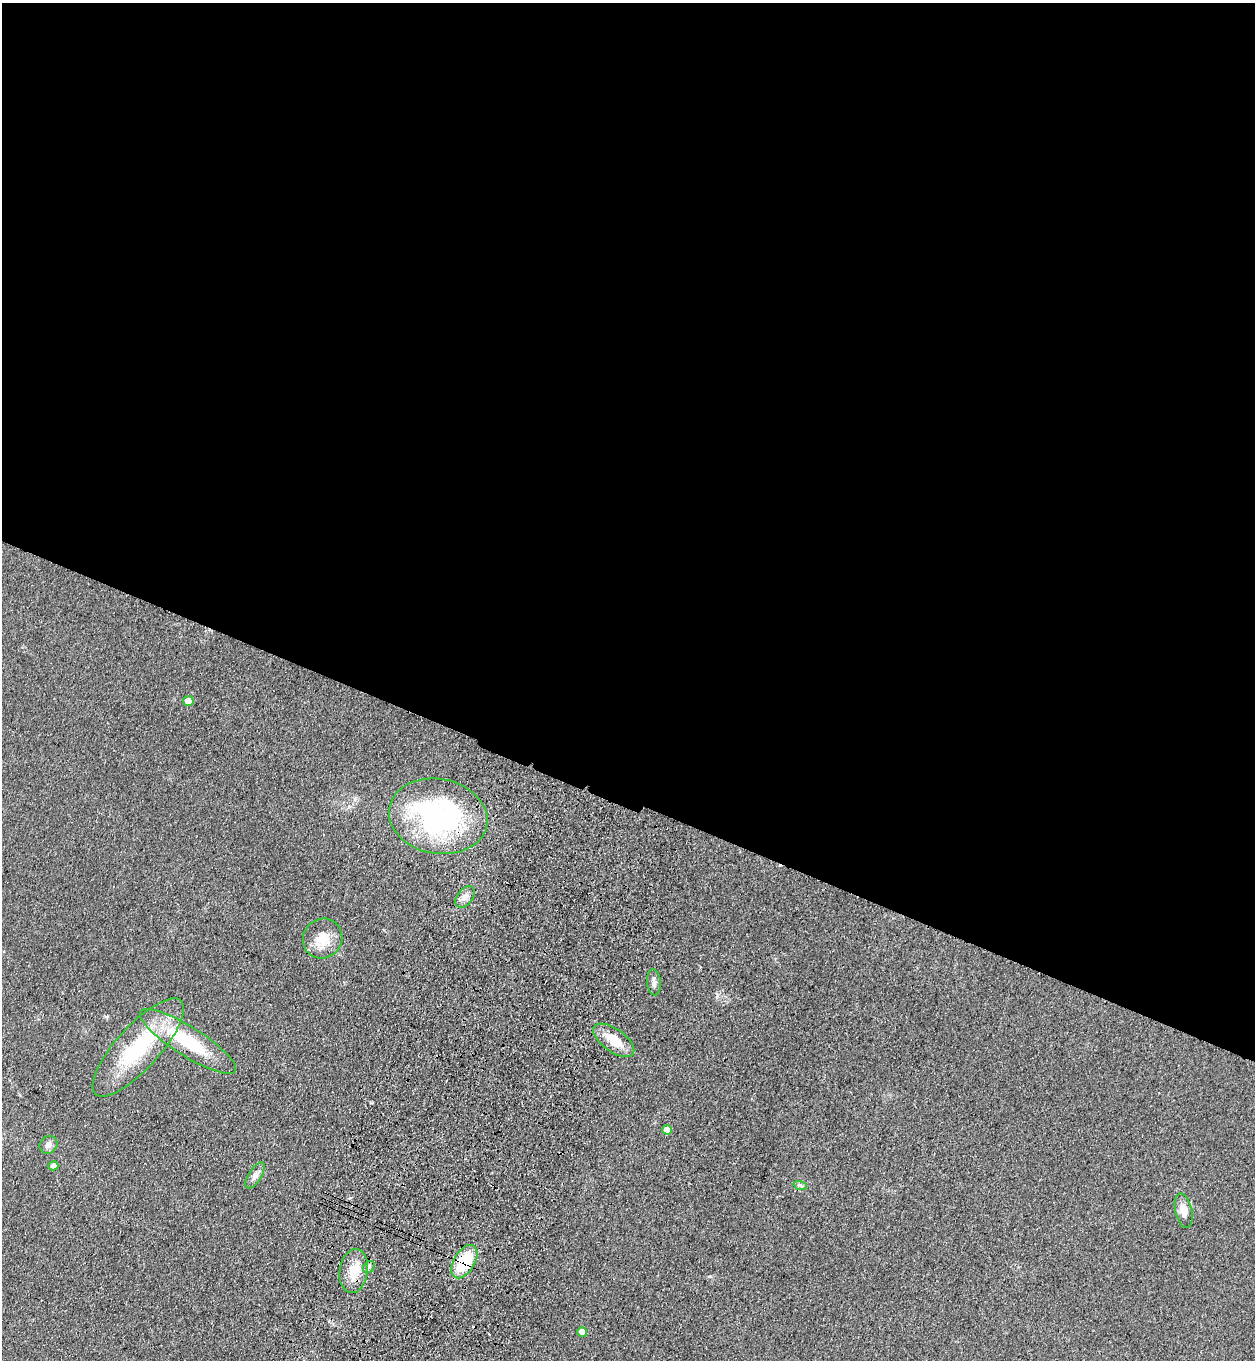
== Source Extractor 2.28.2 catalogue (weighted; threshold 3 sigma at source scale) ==
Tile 3 of 4 x 4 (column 3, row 1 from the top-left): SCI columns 2887-4139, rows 4126-5483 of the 5644 x 5536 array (HDU 1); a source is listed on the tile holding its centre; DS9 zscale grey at full resolution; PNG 1257 x 1362 px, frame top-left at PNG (2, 3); each listed source drawn as its Kron ellipse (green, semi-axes under 4 px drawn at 4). Shown black and unused: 59% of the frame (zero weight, under 3 of 4 exposures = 6% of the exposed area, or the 3 px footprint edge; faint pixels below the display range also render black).
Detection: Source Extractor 2.28.2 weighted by HDU 2 'WHT'; one run over the whole footprint, this tile lists its part. Background 0.0772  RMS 0.0071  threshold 0.0318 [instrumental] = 3 sigma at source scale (4.5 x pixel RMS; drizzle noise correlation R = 1.50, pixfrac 1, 0.05/0.05 arcsec/px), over >= 5 px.
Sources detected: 18; all 18 listed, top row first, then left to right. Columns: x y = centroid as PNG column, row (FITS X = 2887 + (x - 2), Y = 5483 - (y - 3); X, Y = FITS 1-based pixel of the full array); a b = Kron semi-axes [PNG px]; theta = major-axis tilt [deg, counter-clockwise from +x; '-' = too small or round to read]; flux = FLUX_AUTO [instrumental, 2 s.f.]
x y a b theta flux
188 701 5 5 - 8.7
438 816 50 37 -11 130
465 897 12 8 52 4.3
323 939 20 19 - 15
654 982 13 7 -84 3.3
614 1040 24 11 -35 15
188 1041 56 14 -32 49
138 1047 63 21 48 61
667 1130 5 4 - 7.1
48 1145 9 8 - 3.7
53 1166 5 4 - 3.1
255 1175 15 6 59 3.6
800 1185 7 4 -19 1.4
1184 1211 17 8 -78 7.5
464 1262 18 10 59 34
369 1267 6 5 - 1.6
354 1271 22 14 82 15
582 1332 5 4 - 4.5
Overlapping masked pixels (flux is a lower limit): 3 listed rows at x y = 438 816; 464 1262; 354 1271